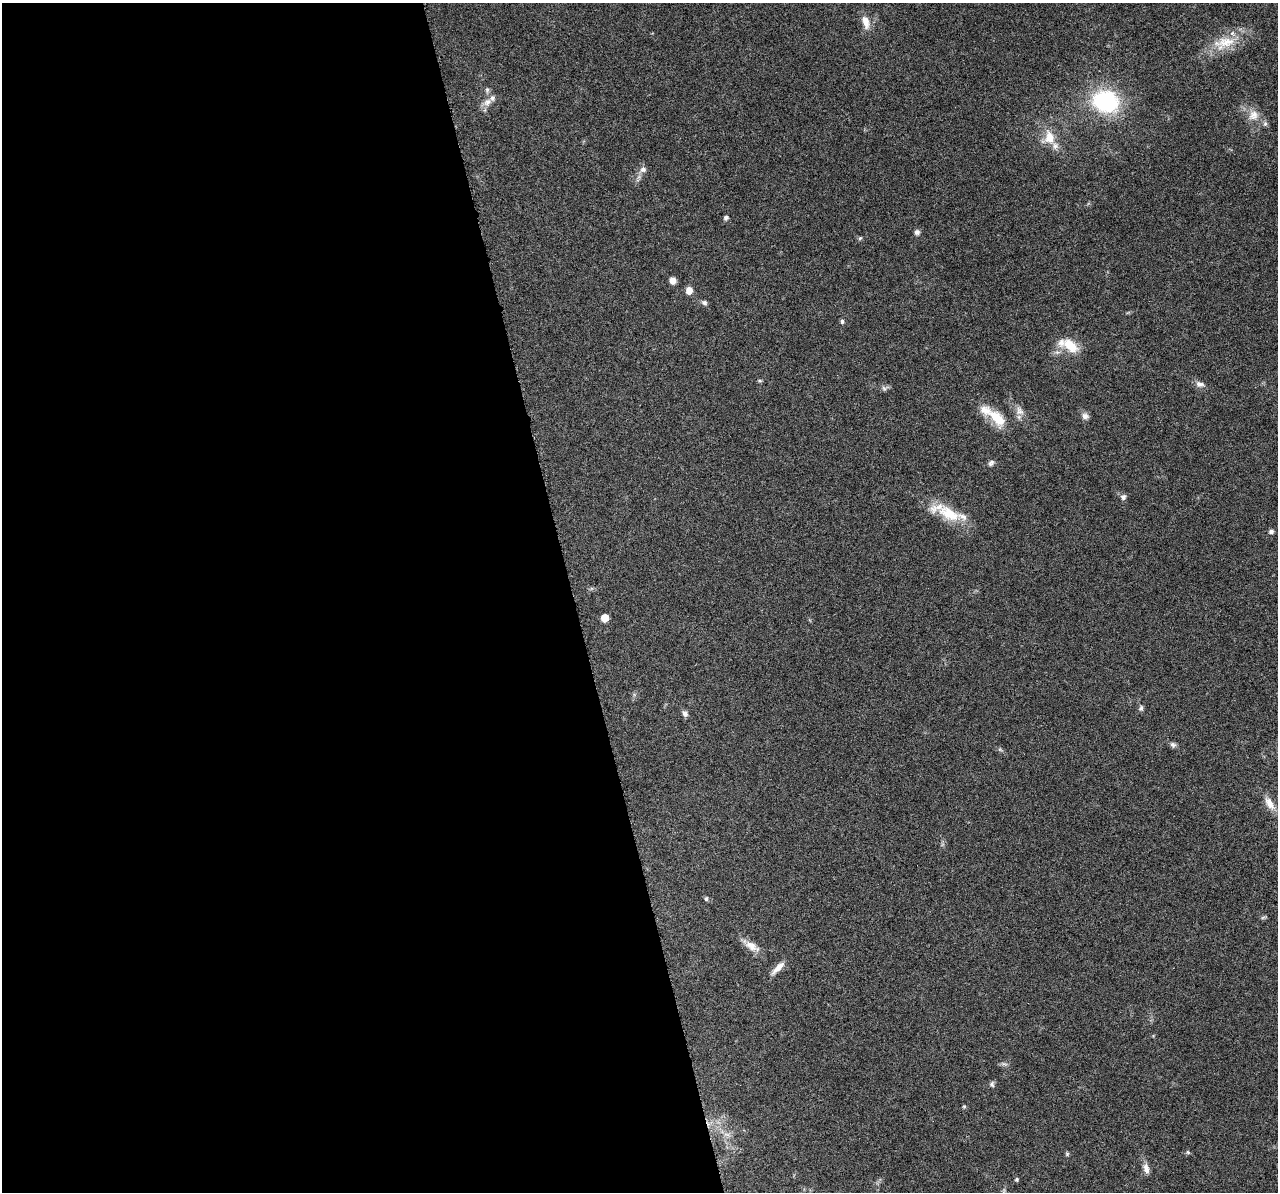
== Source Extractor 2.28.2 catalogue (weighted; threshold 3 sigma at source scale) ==
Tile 9 of 4 x 4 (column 1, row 3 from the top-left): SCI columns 2-1277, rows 1238-2427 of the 5108 x 4904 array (HDU 1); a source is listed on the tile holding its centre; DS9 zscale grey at full resolution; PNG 1280 x 1194 px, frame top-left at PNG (2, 3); no overlay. Shown black and unused: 45% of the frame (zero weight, under 3 of 6 exposures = <1% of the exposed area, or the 3 px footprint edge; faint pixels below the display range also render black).
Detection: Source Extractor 2.28.2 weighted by HDU 2 'WHT'; one run over the whole footprint, this tile lists its part. Background 0.0444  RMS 0.0026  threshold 0.0106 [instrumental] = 3 sigma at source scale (4.09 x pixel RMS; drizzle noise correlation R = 1.36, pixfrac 0.8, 0.0396/0.0396 arcsec/px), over >= 5 px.
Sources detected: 47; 5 inside a brighter listed object's ellipse — not listed separately; the other 42 listed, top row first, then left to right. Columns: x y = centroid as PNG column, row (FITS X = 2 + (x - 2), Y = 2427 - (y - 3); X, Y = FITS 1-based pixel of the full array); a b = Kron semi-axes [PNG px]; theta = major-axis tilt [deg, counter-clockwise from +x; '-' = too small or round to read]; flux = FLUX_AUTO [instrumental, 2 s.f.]
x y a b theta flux
866 22 19 9 -74 2.6
1226 42 33 17 21 7.4
1105 101 17 14 -17 34
487 102 12 9 40 1.7
1253 115 16 13 48 2.7
1265 124 7 5 69 0.55
1049 137 20 14 -80 4.3
643 170 9 7 13 1
726 218 6 5 - 0.58
917 232 7 6 - 0.71
860 238 6 4 44 0.34
673 280 6 6 - 1.8
689 290 7 7 - 1.9
704 303 8 6 -29 0.65
842 321 6 5 - 0.48
1070 345 22 12 -39 5.2
760 381 6 4 -18 0.31
1200 384 12 8 -13 1.2
884 388 7 4 -45 0.5
1020 411 13 10 -55 1.8
1085 416 9 8 - 1
997 418 29 13 -48 6.1
991 463 9 7 46 0.7
1123 497 7 7 - 0.82
949 513 36 17 -27 8.3
1271 531 7 5 24 0.59
605 618 6 5 - 3.4
1141 708 8 6 63 0.6
685 714 8 6 -62 0.88
1173 745 8 7 - 0.67
1269 803 21 9 -55 2.6
706 899 5 5 - 0.47
1263 917 7 4 19 0.37
752 946 23 9 -30 2.7
778 968 22 7 45 2.1
992 1084 8 6 -88 0.58
964 1106 5 4 - 0.29
727 1134 9 4 -9 0.85
1188 1152 6 5 - 0.36
1067 1154 5 5 - 0.34
1146 1168 14 7 -76 1.5
1016 1179 5 5 - 0.33